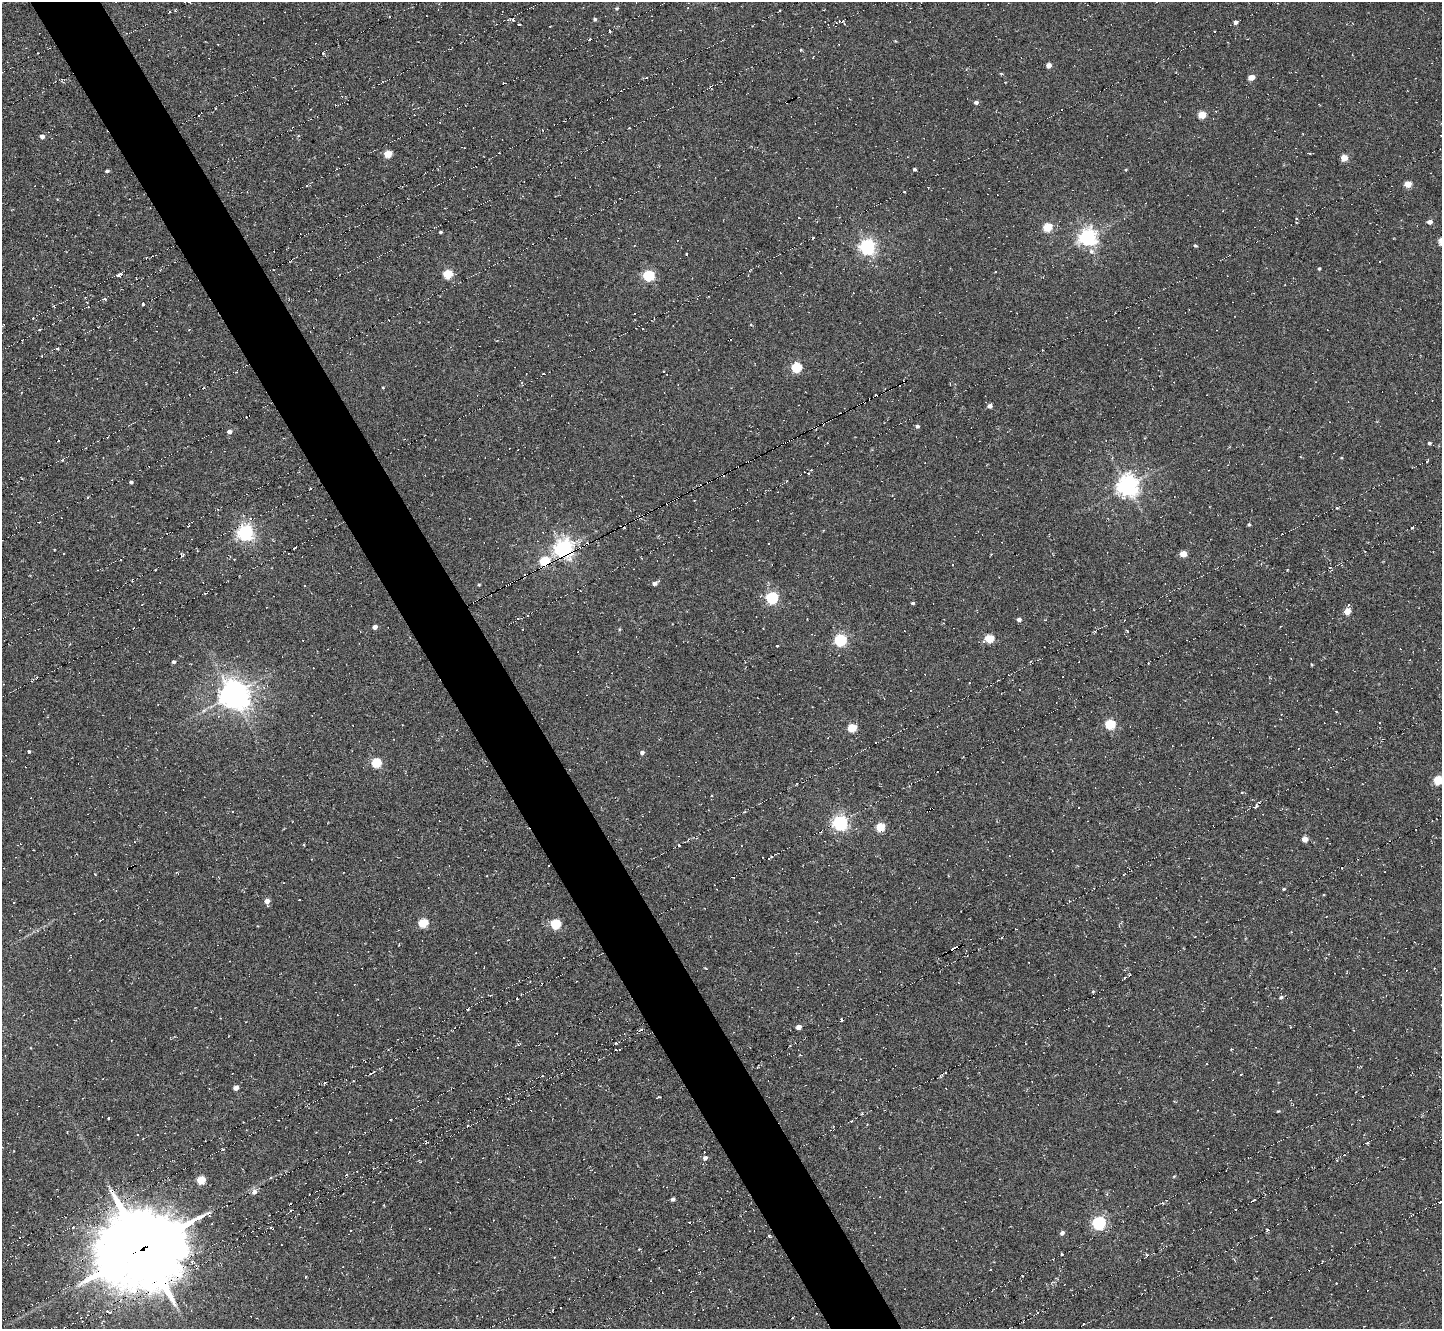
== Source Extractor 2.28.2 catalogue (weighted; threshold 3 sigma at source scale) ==
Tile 11 of 4 x 4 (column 3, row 3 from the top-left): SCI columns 2885-4324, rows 1480-2806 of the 5769 x 5764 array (HDU 1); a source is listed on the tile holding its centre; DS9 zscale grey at full resolution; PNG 1444 x 1331 px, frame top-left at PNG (2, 2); no overlay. Shown black and unused: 5% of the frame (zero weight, under 5 of 10 exposures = <1% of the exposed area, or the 3 px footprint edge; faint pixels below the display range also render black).
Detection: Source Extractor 2.28.2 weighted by HDU 2 'WHT'; one run over the whole footprint, this tile lists its part. Background -0.225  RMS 0.011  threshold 0.045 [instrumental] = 3 sigma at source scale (4.09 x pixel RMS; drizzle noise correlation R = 1.36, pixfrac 0.8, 0.05/0.05 arcsec/px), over >= 5 px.
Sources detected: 281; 1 inside a brighter object's white glare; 129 cosmic-ray / hot-pixel residue — not listed; the other 151 listed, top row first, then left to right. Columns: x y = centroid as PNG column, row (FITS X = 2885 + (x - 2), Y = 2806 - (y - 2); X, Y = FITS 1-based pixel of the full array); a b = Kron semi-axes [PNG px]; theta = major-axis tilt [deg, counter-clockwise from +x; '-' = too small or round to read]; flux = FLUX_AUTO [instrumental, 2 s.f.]
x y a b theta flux
616 8 5 4 - 1.5
595 19 4 4 - 1.7
843 22 7 3 -46 2.2
1235 22 5 4 - 2.6
519 24 3 2 - 0.85
610 31 3 2 - 1.8
589 39 3 2 - 2
801 49 3 3 - 1.1
323 54 4 3 - 1.3
1048 65 4 4 - 6.9
1001 73 5 3 - 0.96
1251 77 5 4 - 11
646 78 5 2 - 1.4
710 86 5 2 - 1.5
976 102 5 4 - 2.5
215 108 3 2 - 1.1
1202 115 5 4 - 26
42 136 4 4 - 4.7
388 154 5 4 - 27
1344 158 5 4 - 18
914 169 4 3 - 2.1
107 171 4 3 - 1.6
1408 184 5 4 - 18
307 185 3 2 - 2.6
247 192 4 3 - 0.73
904 192 3 2 - 1.2
799 218 3 2 - 1.5
1430 222 5 4 - 4.9
1047 227 5 5 - 38
440 232 3 3 - 1.4
1088 237 6 6 - 420
1195 246 4 3 - 1.3
867 247 6 6 - 320
1091 251 8 7 - 3.6
686 254 3 2 - 0.82
1319 268 4 3 - 1.3
448 274 5 5 - 45
119 275 6 4 25 3.9
649 275 6 5 - 93
143 304 4 2 - 1.7
88 307 3 2 - 1.5
634 314 2 2 - 0.73
751 325 4 2 - 0.77
189 329 4 2 - 0.75
643 329 3 2 - 0.7
39 330 3 2 - 1.3
57 349 4 3 - 1.6
796 367 5 5 - 60
664 371 2 2 - 0.84
383 387 4 3 - 0.88
990 406 4 4 - 4
246 417 3 2 - 1.7
917 426 5 4 - 2.4
229 432 4 4 - 4.3
1429 443 4 4 - 2
747 462 5 3 - 18
811 470 3 2 - 1
131 482 4 3 - 2
1127 486 7 7 - 680
310 488 2 2 - 1.4
667 503 3 2 - 5.5
1337 508 3 2 - 1.7
626 524 2 2 - 3.4
1249 525 4 3 - 1.4
1412 528 3 2 - 1.3
245 533 6 6 - 350
294 548 3 2 - 1.2
564 549 7 6 - 510
1183 554 5 4 - 16
545 561 5 5 - 62
952 564 3 2 - 1.3
654 583 5 4 - 3.3
479 584 4 3 - 1.1
772 598 6 5 - 130
476 601 4 2 - 15
913 603 4 3 - 1.6
1347 611 5 5 - 15
1019 619 5 4 - 2.9
375 627 4 4 - 6
763 628 3 2 - 0.55
523 629 2 2 - 0.59
620 629 5 3 - 0.93
1127 631 4 2 - 0.79
989 639 5 5 - 37
840 640 6 5 - 130
984 642 3 3 - 4
776 646 3 2 - 1.7
174 662 4 3 - 2.1
1312 664 4 3 - 0.87
232 694 9 8 - 840
1110 724 5 5 - 64
852 728 5 5 - 38
29 751 4 3 - 1.4
642 752 5 4 - 2.3
376 763 5 5 - 58
1438 780 5 5 - 37
711 795 3 2 - 1.3
1259 802 5 3 - 1.6
1256 806 4 3 - 1.9
933 808 3 2 - 3.8
1078 808 3 2 - 1
928 811 2 2 - 4.3
233 812 3 2 - 0.75
840 823 6 6 - 290
880 827 5 5 - 34
1327 838 2 2 - 0.68
1305 839 4 4 - 9
679 846 3 2 - 1.4
769 858 3 2 - 1.2
132 866 2 2 - 2.4
176 872 4 3 - 1.2
1284 889 4 3 - 0.98
299 900 3 2 - 1.4
267 901 5 5 - 7.6
423 923 5 5 - 42
556 924 5 5 - 63
1002 937 4 2 - 1.5
954 949 7 3 43 5.9
706 968 3 3 - 0.91
1093 991 5 3 - 0.98
1281 997 5 4 - 2
468 1009 2 2 - 1.4
799 1027 4 4 - 6.7
641 1030 4 3 - 2.2
615 1050 2 2 - 1.9
325 1082 3 3 - 2.8
236 1088 4 4 - 6.2
660 1097 6 4 -42 1.8
1278 1111 4 3 - 0.81
109 1118 3 2 - 1.6
705 1158 6 5 - 3.9
1174 1176 5 3 - 0.89
201 1180 5 5 - 34
254 1192 6 5 - 4.9
673 1199 4 4 - 2.2
1253 1200 5 2 - 1.8
1441 1202 3 2 - 2.7
290 1210 4 3 - 1.4
208 1213 6 5 - 2.9
689 1222 2 2 - 0.82
1099 1223 6 5 - 190
1268 1230 4 3 - 1.2
1062 1233 5 4 - 3.1
143 1249 36 31 23 6200
639 1249 3 3 - 1.2
1062 1255 3 2 - 1.3
1147 1255 5 3 - 1.5
554 1257 3 3 - 0.92
305 1277 4 2 - 0.67
1336 1283 2 2 - 0.59
1037 1312 3 2 - 2.4
Overlapping masked pixels (flux is a lower limit): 11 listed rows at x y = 747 462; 667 503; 626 524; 564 549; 545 561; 476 601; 933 808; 928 811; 132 866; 954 949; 143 1249
Isophote crosses this tile's border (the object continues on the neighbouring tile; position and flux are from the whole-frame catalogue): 2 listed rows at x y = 1438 780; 1441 1202